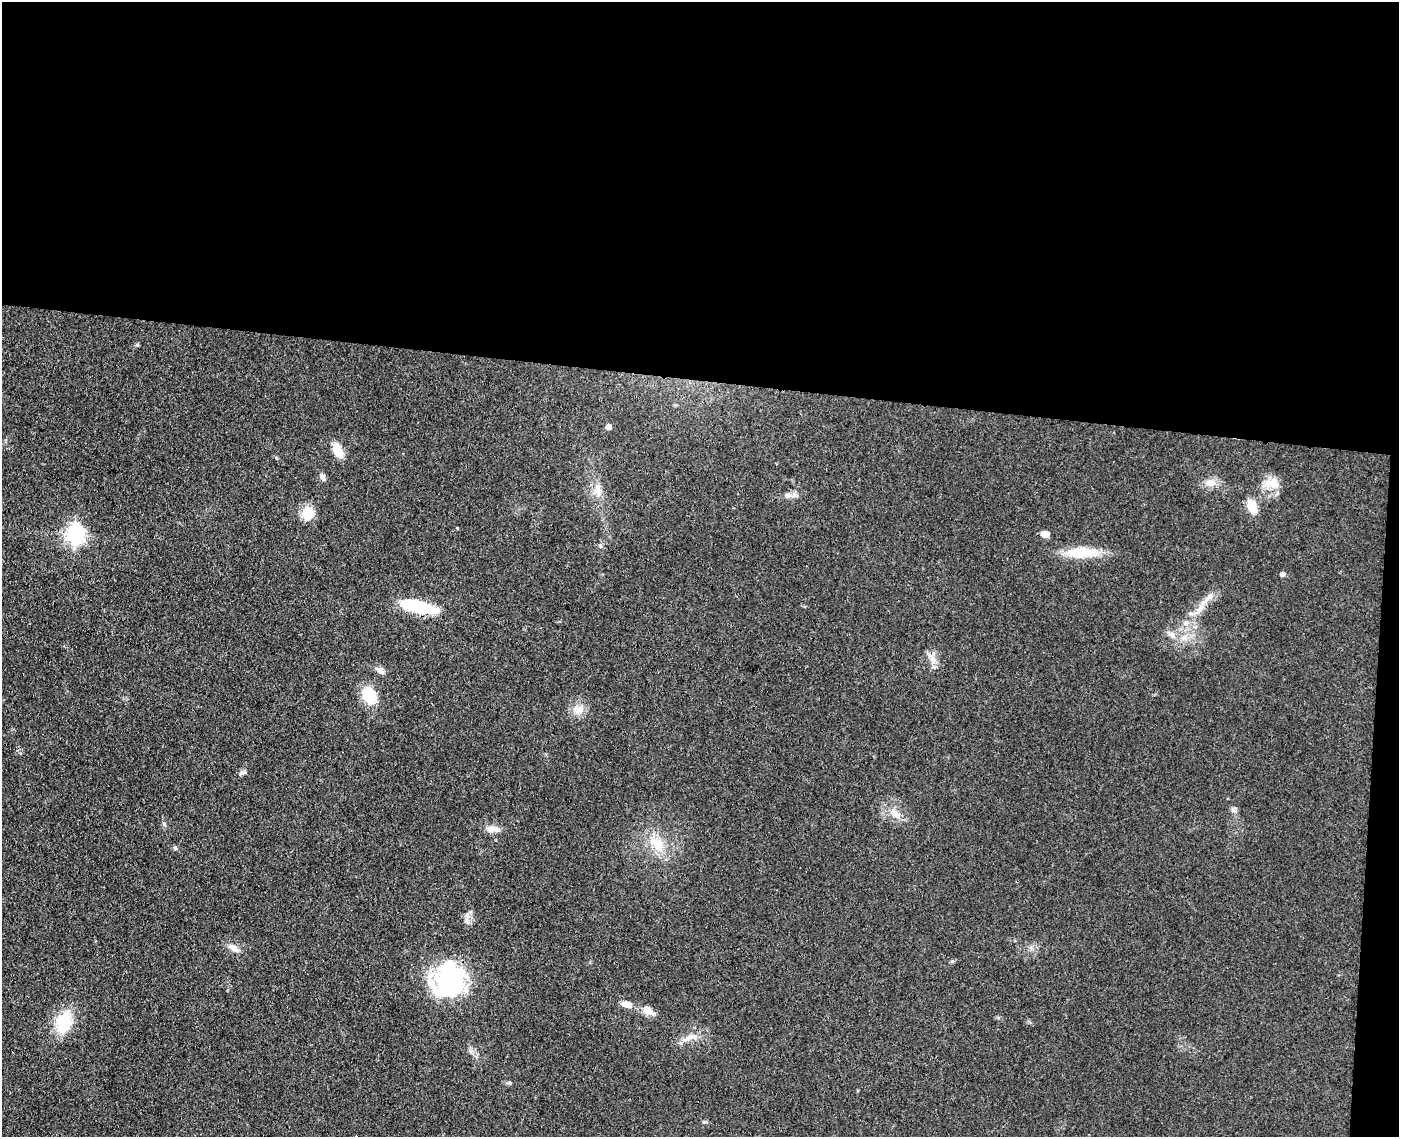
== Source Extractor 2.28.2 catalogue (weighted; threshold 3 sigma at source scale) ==
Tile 3 of 3 x 4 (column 3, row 1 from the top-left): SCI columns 3069-4465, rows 3412-4546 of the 4629 x 4554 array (HDU 1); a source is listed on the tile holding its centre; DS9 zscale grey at full resolution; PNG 1401 x 1139 px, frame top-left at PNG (2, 2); no overlay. Shown black and unused: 35% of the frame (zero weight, under 3 of 4 exposures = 5% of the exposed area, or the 3 px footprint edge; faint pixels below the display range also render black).
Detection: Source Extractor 2.28.2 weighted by HDU 2 'WHT'; one run over the whole footprint, this tile lists its part. Background 0.0894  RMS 0.0064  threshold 0.029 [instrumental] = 3 sigma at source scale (4.5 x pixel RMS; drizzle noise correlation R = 1.50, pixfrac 1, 0.05/0.05 arcsec/px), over >= 5 px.
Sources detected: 40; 2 inside a brighter object's white glare — not listed; the other 38 listed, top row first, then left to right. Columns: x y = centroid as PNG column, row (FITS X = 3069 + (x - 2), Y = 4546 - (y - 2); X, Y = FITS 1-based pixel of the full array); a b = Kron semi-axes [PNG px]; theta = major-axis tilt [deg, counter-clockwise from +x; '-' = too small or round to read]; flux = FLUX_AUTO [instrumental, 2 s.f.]
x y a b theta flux
608 427 6 6 - 3.4
338 450 17 10 -64 9.6
323 477 9 6 -74 2.4
1210 483 14 10 -3 6
1272 483 22 14 -5 10
598 490 17 10 -84 7.3
788 495 10 6 0 3
1252 506 14 9 -66 12
308 513 16 14 74 11
76 534 8 7 - 250
1045 534 10 7 -7 3.6
600 546 7 5 -44 1.3
1082 552 35 12 2 23
1282 574 6 5 - 1.9
1210 596 8 7 - 3
418 607 39 12 -13 35
1200 608 10 6 71 3.8
1191 614 7 4 -19 1.4
1186 623 7 6 - 2.1
1171 634 12 6 -24 3.3
933 659 10 8 -68 4.4
380 671 11 8 -37 3
369 695 16 12 -62 24
578 710 16 10 26 6.3
244 772 7 4 2 1.3
1233 810 8 6 -1 1.8
895 813 20 8 -40 6.9
164 824 6 5 - 1.1
493 829 20 7 -4 5.1
657 844 25 15 -50 16
175 848 5 5 - 1.2
233 948 16 7 -34 4.7
450 981 47 22 43 55
626 1004 12 7 -15 5.4
648 1010 13 8 -31 7.1
63 1022 18 14 88 30
691 1037 22 5 17 5.2
705 1122 11 2 0 0.84
Overlapping masked pixels (flux is a lower limit): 1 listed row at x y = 450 981
Unlisted compact peaks at least as high as the median listed source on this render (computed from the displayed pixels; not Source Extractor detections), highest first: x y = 952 961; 457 528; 137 344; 509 1083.